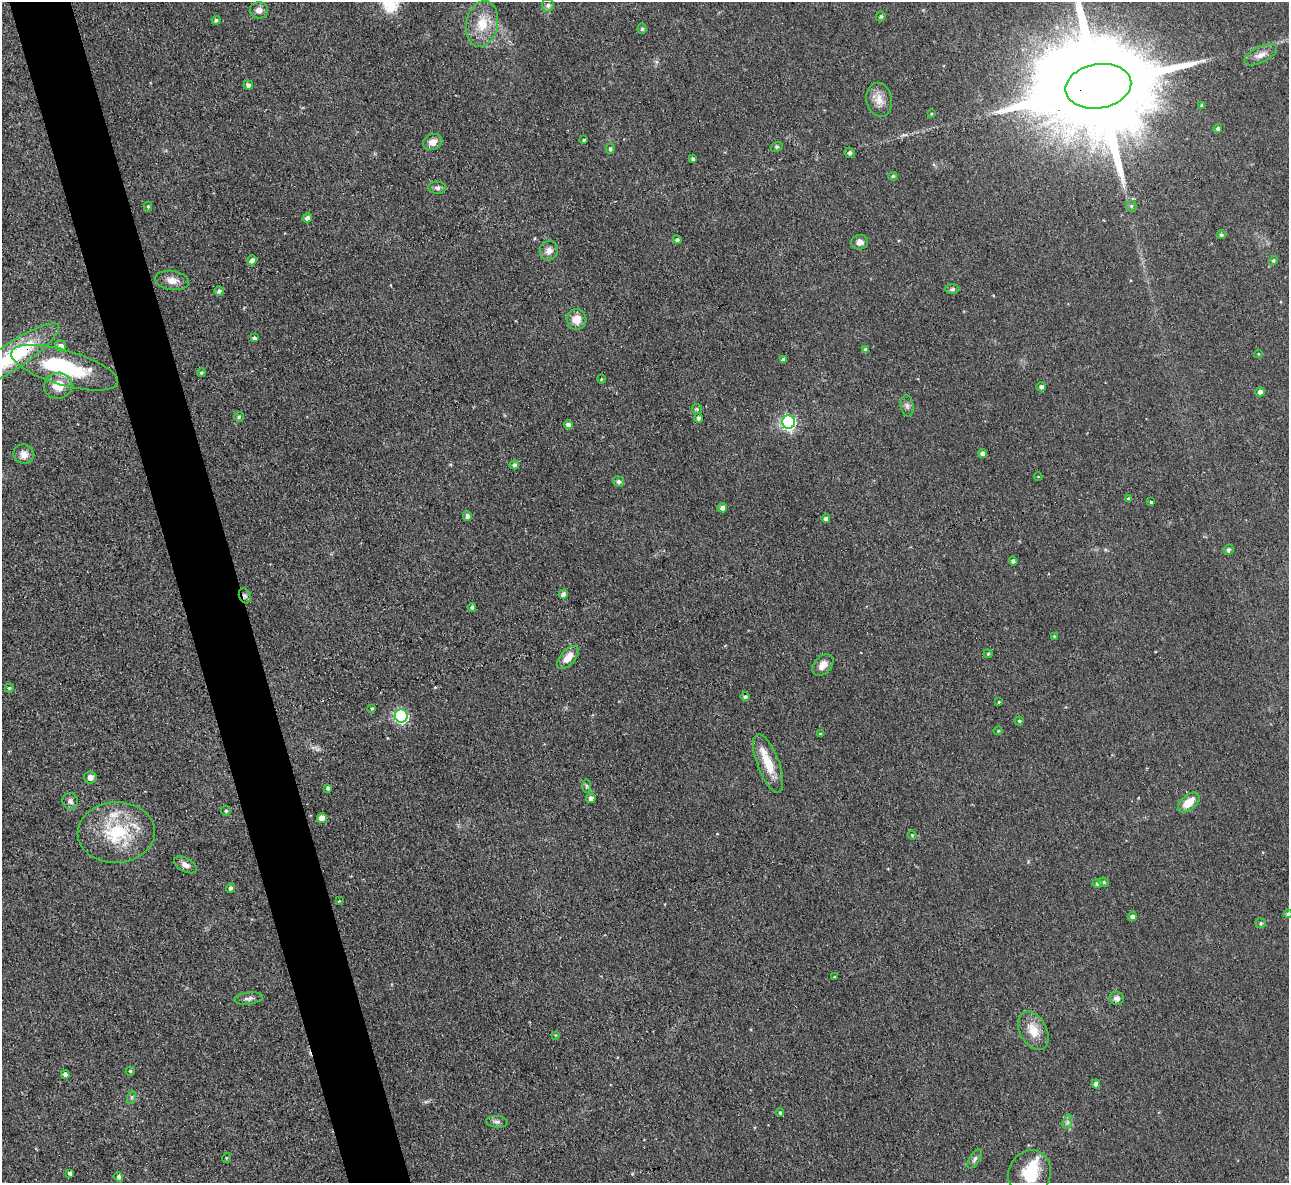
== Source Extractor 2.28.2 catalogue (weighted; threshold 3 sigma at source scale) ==
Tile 11 of 4 x 4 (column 3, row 3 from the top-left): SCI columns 2573-3859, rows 1323-2503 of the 5145 x 5129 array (HDU 1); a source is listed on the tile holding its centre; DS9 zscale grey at full resolution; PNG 1291 x 1185 px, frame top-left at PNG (2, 2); each listed source drawn as its Kron ellipse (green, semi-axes under 4 px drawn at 4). Shown black and unused: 5% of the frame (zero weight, under 3 of 4 exposures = <1% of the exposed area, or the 3 px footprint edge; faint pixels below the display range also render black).
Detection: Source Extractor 2.28.2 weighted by HDU 2 'WHT'; one run over the whole footprint, this tile lists its part. Background 0.0486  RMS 0.0073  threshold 0.033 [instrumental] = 3 sigma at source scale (4.5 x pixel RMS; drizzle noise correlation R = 1.50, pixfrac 1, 0.05/0.05 arcsec/px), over >= 5 px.
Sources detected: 120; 2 inside a brighter object's white glare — neither listed nor drawn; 3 inside a brighter listed object's ellipse — not listed separately; the other 115 listed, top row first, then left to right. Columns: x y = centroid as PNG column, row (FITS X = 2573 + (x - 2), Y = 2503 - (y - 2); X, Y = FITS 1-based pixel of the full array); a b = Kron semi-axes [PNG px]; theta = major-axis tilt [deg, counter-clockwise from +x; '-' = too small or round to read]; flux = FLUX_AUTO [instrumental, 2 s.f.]
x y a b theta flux
548 5 6 6 - 2.3
259 10 9 8 - 4
881 16 5 4 - 1.3
216 20 4 4 - 1.7
482 24 23 16 79 17
642 29 5 4 - 1.4
1261 55 17 8 26 5.6
248 85 5 4 - 3
1098 86 33 22 9 30000
879 100 17 12 -78 8.5
1202 105 4 3 - 1.3
931 114 3 3 - 0.7
1218 128 4 4 - 1.6
583 140 3 3 - 0.77
433 142 10 8 20 5.6
777 147 6 4 21 1.1
610 149 5 4 - 1.6
850 153 5 5 - 1.6
693 159 4 4 - 1.5
893 176 4 4 - 1.1
437 188 9 6 -3 2.2
148 206 5 4 - 1.1
1131 206 5 5 - 1.1
307 218 5 4 - 3.3
1221 235 5 4 - 1.5
677 240 4 4 - 1.8
860 242 8 7 - 4.3
549 250 10 9 - 5
252 260 5 4 - 3.1
1273 260 4 4 - 1.3
172 280 17 9 -8 6.9
952 289 7 4 2 1.4
219 291 5 4 - 2.4
577 319 10 10 - 8.8
254 338 4 4 - 2.3
61 346 6 5 - 4.3
865 349 4 4 - 1.5
1258 354 4 4 - 0.64
13 356 54 13 34 69
783 360 4 4 - 2.8
65 368 55 17 -16 60
201 373 4 4 - 1.3
601 379 5 3 - 0.59
58 386 14 13 - 11
1041 387 5 4 - 2.7
1260 392 5 4 - 3.5
907 406 10 6 -82 2.6
697 409 5 5 - 1.1
239 417 5 5 - 1.4
699 418 4 4 - 2.2
789 422 7 6 - 160
568 425 4 4 - 3.9
24 454 10 9 - 5.1
983 454 4 4 - 4
514 465 5 4 - 1.5
1038 477 4 3 - 0.54
618 481 5 5 - 2.5
1128 498 4 4 - 1.3
1151 502 4 4 - 1
722 508 5 4 - 3.7
467 516 5 4 - 2.9
826 519 4 4 - 2.4
1229 550 5 5 - 2
1013 561 4 4 - 1.6
563 594 4 4 - 3.3
245 596 8 5 -69 1.9
472 607 4 4 - 1.7
1054 636 4 3 - 0.54
988 654 4 4 - 0.75
568 657 14 7 48 9.8
823 665 12 8 46 6.2
9 688 4 4 - 1.1
745 697 5 4 - 1.7
999 702 4 4 - 0.68
372 708 3 3 - 0.88
401 716 6 6 - 120
1019 721 4 4 - 1
998 731 4 4 - 0.72
820 734 4 3 - 0.66
768 763 31 11 -69 17
90 777 6 6 - 3.8
586 786 7 4 -90 1.4
328 788 4 3 - 1.8
591 798 5 4 - 3.3
70 801 8 7 - 2.8
1189 802 13 7 40 12
226 811 5 4 - 1.3
322 818 5 5 - 9.2
116 832 39 30 3 48
912 835 5 3 - 0.83
186 865 12 6 -29 4
1104 882 5 4 - 1.1
1098 883 5 4 - 2.3
230 888 4 4 - 1.8
339 901 4 3 - 0.54
1288 914 4 4 - 1.9
1132 916 5 4 - 2.6
1261 923 5 4 - 1.1
835 977 3 3 - 0.87
249 998 14 6 8 2.9
1117 998 7 6 - 3
1033 1031 20 13 -61 12
555 1035 4 3 - 0.59
130 1071 4 4 - 0.96
65 1074 4 4 - 2.7
1096 1084 4 4 - 3.5
132 1097 7 4 71 1.2
780 1113 4 3 - 1.1
497 1122 11 5 -6 2.3
1067 1122 7 4 71 1.9
226 1158 5 3 - 0.68
975 1159 11 5 57 2.1
70 1173 4 3 - 1.9
1030 1174 24 21 69 25
119 1177 5 4 - 2.2
Overlapping masked pixels (flux is a lower limit): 3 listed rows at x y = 1098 86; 13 356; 245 596
Isophote crosses this tile's border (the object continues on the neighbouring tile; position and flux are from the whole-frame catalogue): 3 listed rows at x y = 1098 86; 13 356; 1288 914